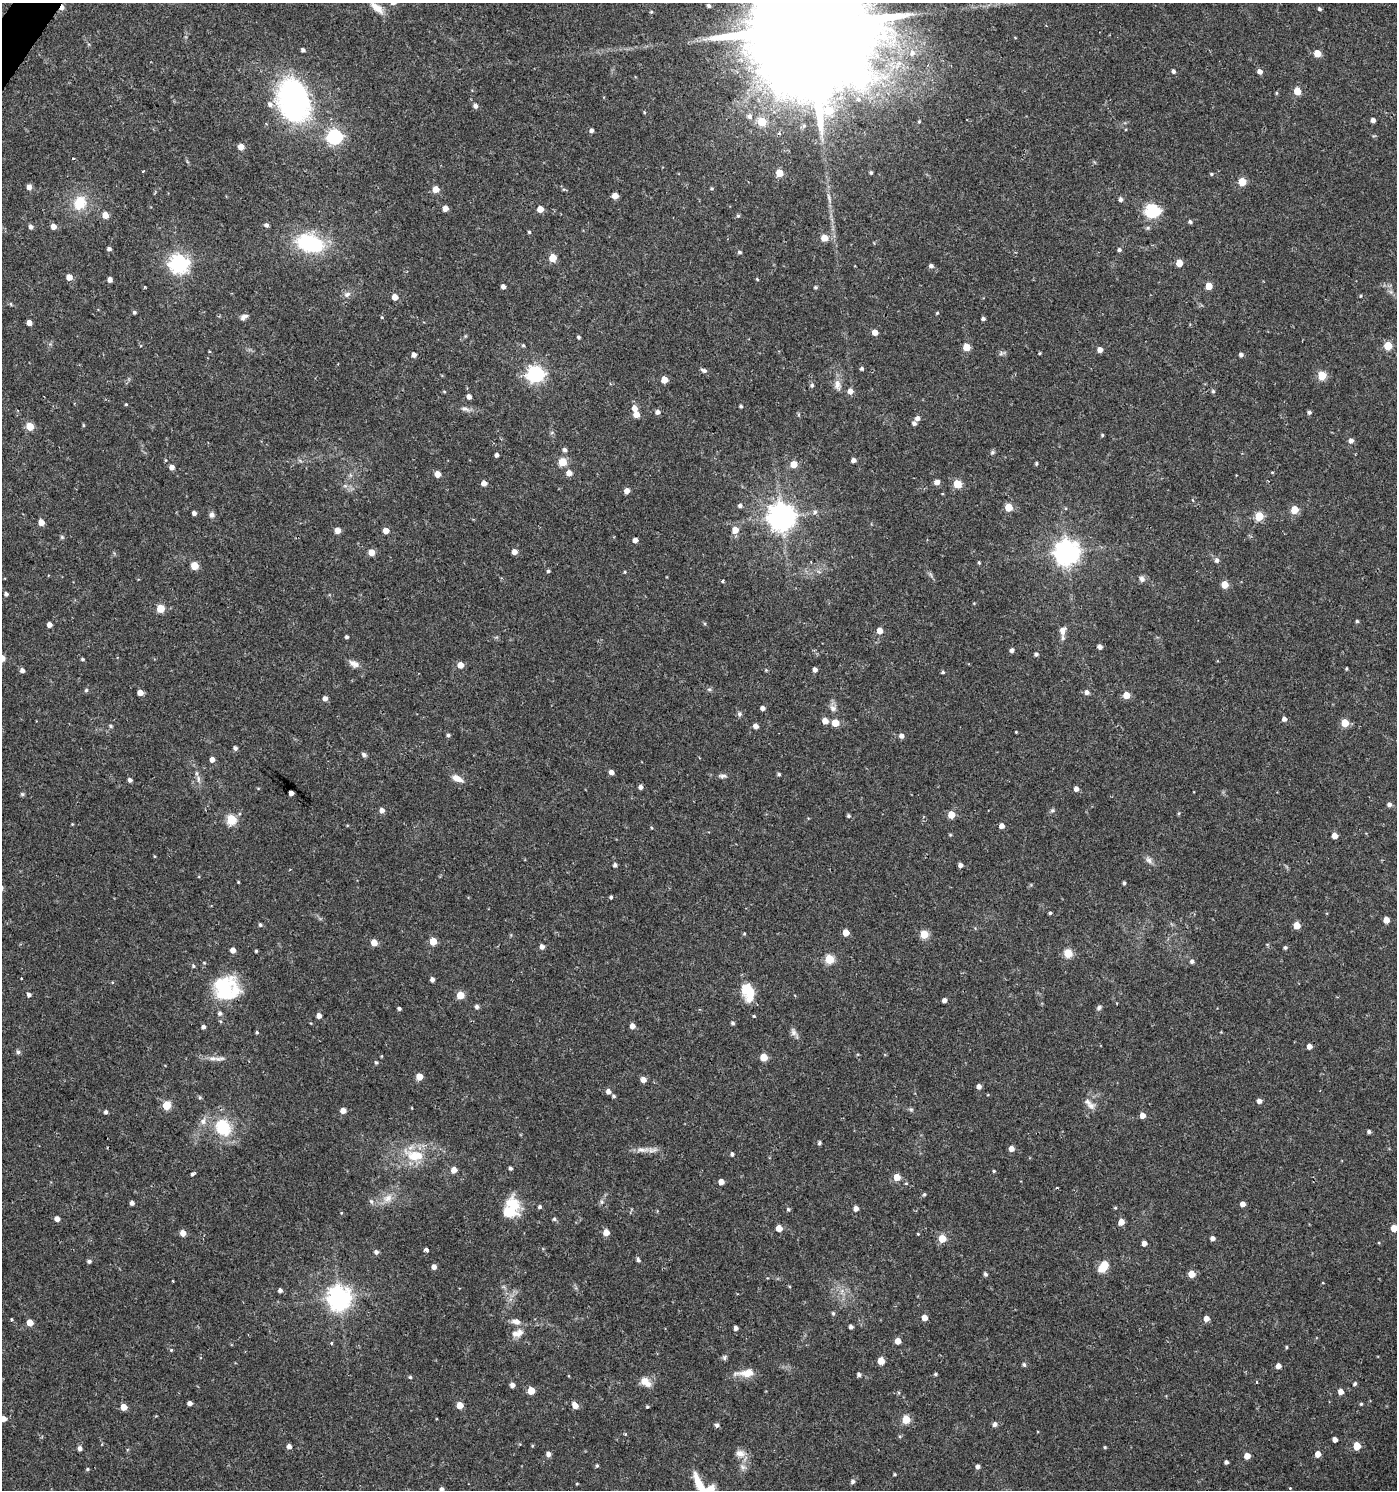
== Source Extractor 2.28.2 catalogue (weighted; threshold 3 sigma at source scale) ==
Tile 11 of 4 x 4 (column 3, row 3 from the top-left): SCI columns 2968-4362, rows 1495-2982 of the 6003 x 5958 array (HDU 1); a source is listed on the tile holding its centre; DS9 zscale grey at full resolution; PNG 1399 x 1492 px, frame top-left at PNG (2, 3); no overlay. Shown black and unused: <1% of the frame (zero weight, under 2 of 3 exposures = <1% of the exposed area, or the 3 px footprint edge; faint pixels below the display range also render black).
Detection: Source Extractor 2.28.2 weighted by HDU 2 'WHT'; one run over the whole footprint, this tile lists its part. Background 0.0253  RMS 0.004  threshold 0.018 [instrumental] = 3 sigma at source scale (4.5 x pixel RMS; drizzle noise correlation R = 1.50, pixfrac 1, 0.0396/0.0396 arcsec/px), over >= 5 px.
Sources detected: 384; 2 inside a brighter object's white glare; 3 cosmic-ray / hot-pixel residue — not listed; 7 inside a brighter listed object's ellipse — not listed separately; the other 372 listed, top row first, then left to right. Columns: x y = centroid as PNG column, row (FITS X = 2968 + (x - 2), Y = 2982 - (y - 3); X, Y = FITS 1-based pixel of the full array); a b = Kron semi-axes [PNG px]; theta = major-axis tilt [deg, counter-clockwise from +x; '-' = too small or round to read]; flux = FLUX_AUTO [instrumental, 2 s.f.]
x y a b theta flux
709 6 4 4 - 0.84
62 7 6 4 65 2.7
377 8 19 8 -39 3.9
1319 9 4 4 - 0.8
651 12 5 4 - 0.45
808 26 51 27 -40 22000
303 50 4 3 - 0.99
912 53 9 8 - 2.5
1317 53 5 5 - 7
1173 71 5 4 - 1.1
1260 72 5 4 - 2.2
1297 91 5 5 - 7.3
1276 93 5 3 - 0.43
858 99 6 6 - 1.1
294 101 45 31 -74 82
475 106 5 4 - 1.5
829 110 6 6 - 12
644 112 5 4 - 0.41
749 116 7 7 - 1.7
1373 120 4 4 - 1.9
762 121 5 5 - 14
592 130 4 4 - 1.3
779 133 4 3 - 0.49
335 137 6 6 - 84
241 147 4 4 - 4.4
73 158 3 3 - 0.42
143 171 3 2 - 0.47
779 173 5 5 - 8.7
871 173 4 3 - 0.63
1211 174 5 4 - 0.54
1242 182 5 5 - 11
29 187 5 5 - 2.2
712 188 5 3 - 0.46
436 189 5 5 - 5.4
615 196 5 4 - 3.8
829 198 16 4 -76 1.8
1121 199 5 4 - 1.2
80 203 17 14 63 10
445 208 4 4 - 3.6
540 209 5 4 - 5.2
1152 211 6 6 - 71
105 215 5 4 - 5.1
738 216 5 4 - 0.57
1190 222 5 4 - 0.9
266 225 5 4 - 1.1
53 226 5 5 - 2.9
31 227 5 5 - 1.4
529 232 4 4 - 0.49
824 238 5 5 - 6.5
310 243 24 16 -17 36
109 249 4 4 - 1.1
1119 250 4 4 - 0.99
739 252 5 4 - 0.78
553 257 5 5 - 9.4
179 263 7 7 - 180
1179 263 5 5 - 6.2
931 266 5 5 - 1.3
69 277 5 5 - 4.6
757 279 4 3 - 0.46
110 280 4 4 - 2.1
503 286 4 4 - 1.7
1209 286 5 5 - 7.5
145 287 3 3 - 1.6
815 287 4 4 - 0.61
347 294 10 7 28 1.6
1361 296 4 3 - 0.33
395 297 5 4 - 4.2
11 304 5 3 - 0.4
134 312 5 4 - 0.7
937 313 4 3 - 0.41
244 317 10 5 29 1.5
983 319 4 3 - 0.94
29 323 4 4 - 2.3
875 332 4 4 - 4.3
578 337 4 3 - 0.65
141 346 4 3 - 0.44
523 346 5 4 - 0.52
1388 346 5 5 - 14
966 347 5 5 - 8.8
1100 350 4 4 - 2.7
1040 353 4 3 - 0.37
414 355 4 4 - 1.9
1241 355 4 4 - 1.3
862 368 4 4 - 0.67
704 370 8 5 -24 1.1
536 374 7 6 - 120
1322 375 5 5 - 15
664 380 5 5 - 5.9
812 385 5 5 - 0.79
838 385 16 8 -81 2.8
850 391 5 5 - 2.7
1213 391 5 4 - 0.69
444 392 5 3 - 0.41
469 397 4 4 - 1.9
126 404 4 3 - 0.43
741 406 3 3 - 0.72
635 408 6 5 - 2.9
465 409 14 5 -11 1.6
658 412 5 5 - 1.6
1309 412 4 4 - 0.95
636 414 5 4 - 4.3
917 418 5 5 - 1.9
914 423 5 4 - 1.2
83 425 5 3 - 0.37
30 426 5 5 - 9.5
1102 435 4 4 - 0.51
1351 441 5 5 - 1.8
565 450 5 5 - 1.1
992 452 7 5 22 0.71
497 455 4 4 - 1.5
853 460 4 4 - 1.8
562 462 5 5 - 15
1036 463 5 3 - 0.48
794 464 5 5 - 5.8
172 467 4 4 - 2.6
1272 472 5 3 - 0.34
569 473 5 5 - 3.2
438 474 5 4 - 4.7
937 482 5 5 - 2.8
484 483 4 4 - 3
957 484 5 5 - 12
627 491 5 4 - 3.2
740 506 5 4 - 1
1009 507 5 5 - 10
1295 509 5 5 - 9.8
815 512 7 5 85 0.92
194 513 4 4 - 1.4
212 515 7 6 - 1.3
1259 516 5 5 - 18
781 517 8 8 - 510
41 522 5 4 - 4.2
735 530 5 5 - 5.1
338 531 5 4 - 3.6
386 531 4 4 - 4.2
62 537 6 4 -45 0.55
635 540 4 4 - 2.3
371 552 5 4 - 5.4
514 552 5 4 - 2.8
1067 552 8 8 - 400
1217 560 6 6 - 1.4
979 562 4 3 - 0.45
194 566 5 5 - 8.8
548 571 4 4 - 0.74
625 572 4 4 - 0.37
1142 579 9 7 -71 1.5
722 581 3 3 - 1.1
1225 585 5 5 - 7.2
6 594 4 4 - 1.2
160 608 5 5 - 12
1357 621 4 4 - 0.64
49 625 4 4 - 2.4
880 630 5 4 - 4.5
1062 630 12 8 89 2.6
346 637 4 4 - 0.77
1100 647 5 4 - 1.7
1012 650 5 4 - 1.3
1036 654 5 4 - 1
2 658 5 5 - 7.3
83 659 4 3 - 0.53
354 664 14 8 -28 2.4
461 665 5 5 - 4.5
1346 668 4 2 - 0.37
22 670 5 4 - 1.3
766 670 4 4 - 0.41
815 670 4 4 - 1.7
943 672 5 4 - 0.57
709 689 6 4 -1 0.65
86 690 5 4 - 0.63
140 692 5 4 - 3.6
1087 692 5 5 - 1.7
1126 695 5 5 - 6.5
325 699 5 4 - 2
763 708 4 4 - 1.7
833 708 10 8 -41 1.9
739 714 6 6 - 0.9
1284 719 4 4 - 1.6
825 721 5 4 - 4.2
835 723 5 5 - 8
1345 723 5 5 - 10
110 726 6 4 -23 0.56
756 726 4 4 - 2.4
1016 732 3 2 - 0.33
448 735 5 4 - 0.89
902 736 5 5 - 2
235 748 4 4 - 1.2
364 754 7 5 -34 0.95
212 759 4 4 - 2.5
611 772 4 4 - 2.2
779 774 4 4 - 0.72
722 776 11 5 -2 1.2
457 778 14 7 -26 3.3
198 779 10 5 -83 1.4
130 780 5 4 - 1.3
641 787 4 4 - 1.5
1076 789 4 4 - 2.2
291 793 4 4 - 3.2
22 794 6 5 - 0.6
1389 804 5 5 - 1.4
382 810 5 5 - 2
1052 810 6 5 - 0.71
1179 813 5 3 - 0.47
951 815 5 5 - 8.6
848 816 5 4 - 0.63
231 820 5 5 - 24
72 824 4 4 - 0.3
1002 826 5 5 - 2
651 828 5 3 - 0.37
950 835 4 4 - 0.41
1335 835 4 4 - 3.4
1149 860 12 6 -45 1.7
615 865 4 4 - 1.1
960 865 4 4 - 1.6
238 882 4 3 - 0.35
1124 883 4 3 - 0.66
611 897 4 3 - 0.61
1050 913 4 3 - 0.58
1386 920 5 4 - 4.3
260 925 5 5 - 0.66
1297 925 5 5 - 6.8
846 932 5 4 - 5.5
744 934 4 3 - 0.41
924 934 5 5 - 12
433 941 5 5 - 9
374 943 5 5 - 4.6
542 947 5 4 - 2
1285 948 4 4 - 0.73
233 950 4 4 - 2.7
256 951 3 3 - 0.47
1068 953 5 5 - 16
829 959 5 5 - 19
1192 961 5 4 - 1.1
204 963 5 3 - 0.36
193 966 5 4 - 0.62
432 979 5 4 - 1.4
223 983 32 16 15 15
748 992 22 13 -74 10
29 995 4 4 - 1.4
460 995 5 5 - 9.3
944 1000 4 4 - 1.7
477 1007 5 4 - 1.1
399 1008 4 3 - 0.87
1099 1008 7 6 - 0.88
220 1013 6 5 - 1
319 1016 4 4 - 2.4
754 1016 3 3 - 0.43
732 1023 4 4 - 0.77
632 1026 4 4 - 2.8
203 1027 4 4 - 1.4
257 1032 4 3 - 0.5
793 1032 11 7 -76 1.6
1309 1046 4 4 - 2.9
18 1052 6 5 - 0.83
381 1056 5 3 - 0.33
764 1057 5 5 - 9.9
213 1058 12 7 -5 2.1
376 1062 5 4 - 0.58
419 1077 5 5 - 5.9
643 1079 5 5 - 2.8
979 1087 4 4 - 2
608 1091 5 5 - 2.1
613 1096 4 4 - 0.67
200 1097 6 4 -45 0.56
1259 1101 4 4 - 2.1
167 1105 5 5 - 15
1091 1106 12 9 -25 2.3
412 1108 4 3 - 0.25
911 1109 6 5 - 0.66
343 1110 4 4 - 3.7
106 1112 4 4 - 1
1142 1115 5 4 - 3.3
223 1127 27 23 -58 16
1369 1132 4 4 - 0.85
819 1143 4 4 - 0.81
1011 1149 5 4 - 2.9
642 1150 22 6 3 3.2
732 1154 4 4 - 0.93
414 1155 32 16 -14 13
510 1168 4 4 - 0.87
454 1170 4 4 - 4.3
994 1171 4 3 - 0.43
192 1174 4 3 - 2.5
897 1177 5 5 - 6.5
721 1182 4 4 - 2.7
924 1194 5 4 - 0.55
388 1198 14 9 29 3.6
371 1201 7 6 - 1.1
602 1202 6 5 - 0.83
132 1203 4 4 - 1.4
1243 1204 4 4 - 2.2
540 1207 4 4 - 0.72
1115 1208 4 4 - 0.42
788 1209 5 5 - 0.65
856 1209 4 4 - 2.3
512 1210 35 14 -82 10
57 1219 5 4 - 2.4
554 1219 5 4 - 0.69
1121 1222 5 4 - 4.5
779 1228 5 4 - 5.6
1394 1228 5 5 - 6
183 1233 5 5 - 3.3
606 1233 5 4 - 5.1
918 1234 3 3 - 0.32
942 1238 5 5 - 10
1213 1238 4 4 - 1.6
1144 1243 4 4 - 2.3
426 1250 4 3 - 3
376 1252 4 4 - 1.4
638 1260 7 4 -69 0.92
89 1261 5 4 - 0.97
1104 1266 11 6 53 8.6
434 1267 5 4 - 2
985 1274 6 4 -61 0.8
1191 1274 5 5 - 7.5
173 1281 2 2 - 0.4
280 1290 5 4 - 1.1
339 1298 8 8 - 340
833 1313 5 4 - 0.66
925 1318 4 4 - 3.8
1206 1318 5 5 - 3
11 1320 3 3 - 0.54
516 1322 12 7 -14 2.5
30 1323 5 4 - 5.9
851 1327 4 4 - 1.2
736 1328 4 4 - 1.5
517 1333 16 9 16 3.4
898 1341 4 4 - 4.1
332 1343 3 3 - 1
1286 1347 4 3 - 0.48
171 1350 4 4 - 0.52
725 1357 7 6 - 0.89
881 1361 5 5 - 8.3
1024 1364 5 5 - 0.8
1278 1366 4 4 - 2.5
746 1373 26 9 4 5.1
859 1374 4 4 - 0.97
935 1374 4 4 - 0.52
410 1377 4 4 - 0.56
645 1382 15 9 -37 4
1256 1382 3 3 - 0.48
1355 1384 4 4 - 0.89
512 1385 4 4 - 2.1
531 1391 5 5 - 7.6
1341 1392 4 4 - 3.1
190 1403 4 4 - 1.7
1361 1404 4 4 - 0.49
460 1405 5 5 - 6.6
575 1405 7 5 -52 3
124 1407 5 4 - 5.1
647 1407 3 3 - 0.52
3 1419 4 4 - 3.3
906 1419 5 5 - 12
995 1424 5 5 - 1.5
717 1425 5 5 - 1
625 1434 4 3 - 0.49
1335 1440 4 4 - 2.3
289 1446 5 4 - 2
1357 1446 5 5 - 10
1105 1447 4 3 - 0.47
80 1448 5 5 - 1.5
740 1453 13 10 -5 3.1
548 1454 5 5 - 1.8
1318 1454 5 4 - 3.8
1247 1456 4 4 - 4.3
1226 1462 4 4 - 1.1
597 1466 5 4 - 0.6
743 1467 10 7 -20 1.6
978 1467 4 4 - 1.5
87 1469 5 4 - 0.51
895 1474 4 3 - 0.47
853 1481 6 5 - 1.1
699 1484 24 8 -62 9.5
442 1489 5 4 - 1.2
Overlapping masked pixels (flux is a lower limit): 1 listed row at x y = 62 7
Isophote crosses this tile's border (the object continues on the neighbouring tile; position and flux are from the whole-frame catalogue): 6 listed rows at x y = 808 26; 2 658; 1394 1228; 3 1419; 699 1484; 442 1489